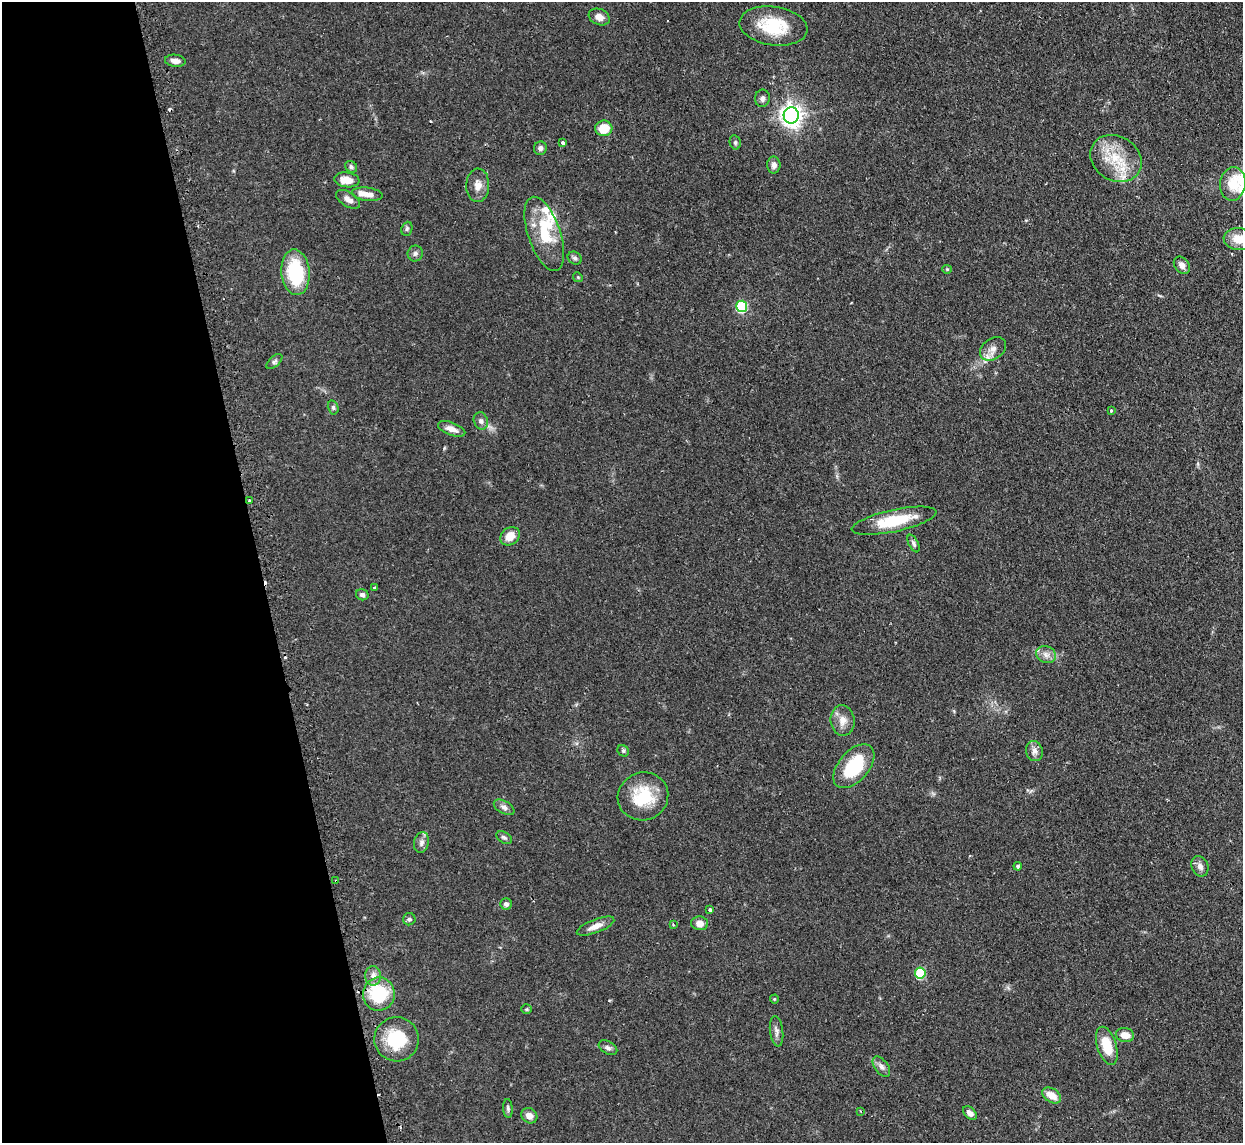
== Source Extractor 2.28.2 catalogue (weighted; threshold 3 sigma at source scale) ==
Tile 5 of 4 x 4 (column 1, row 2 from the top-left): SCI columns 34-1274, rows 2442-3582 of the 5029 x 5001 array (HDU 1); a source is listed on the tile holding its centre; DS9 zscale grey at full resolution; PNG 1245 x 1145 px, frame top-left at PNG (2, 2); each listed source drawn as its Kron ellipse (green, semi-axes under 4 px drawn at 4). Shown black and unused: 21% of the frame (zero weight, under 2 of 3 exposures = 4% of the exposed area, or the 3 px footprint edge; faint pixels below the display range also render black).
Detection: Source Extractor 2.28.2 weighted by HDU 2 'WHT'; one run over the whole footprint, this tile lists its part. Background 0.095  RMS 0.0059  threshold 0.0263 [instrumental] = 3 sigma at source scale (4.5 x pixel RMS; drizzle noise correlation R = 1.50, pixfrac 1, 0.05/0.05 arcsec/px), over >= 5 px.
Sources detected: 82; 4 cosmic-ray / hot-pixel residue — neither listed nor drawn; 5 inside a brighter listed object's ellipse — not listed separately; the other 73 listed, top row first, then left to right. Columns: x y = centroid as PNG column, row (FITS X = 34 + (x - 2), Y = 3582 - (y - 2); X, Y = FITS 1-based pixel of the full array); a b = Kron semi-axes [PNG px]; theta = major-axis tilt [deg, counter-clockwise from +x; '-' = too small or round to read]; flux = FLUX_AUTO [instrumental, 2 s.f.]
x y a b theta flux
599 17 11 8 -22 3.9
773 26 34 19 -8 24
175 61 10 6 -7 3
762 98 9 7 85 1.9
791 116 8 7 - 360
604 128 8 8 - 11
563 142 4 3 - 2.9
735 142 7 5 -76 1.1
540 148 7 6 - 1.6
1116 158 27 22 -32 20
774 165 8 6 -89 2.4
351 167 6 5 - 1.3
347 180 12 7 -7 7.4
1233 184 17 13 82 9.6
478 185 17 11 88 5.2
367 194 15 6 -6 4.1
348 199 13 7 -32 3.5
407 229 7 5 69 1.2
544 234 39 16 -71 23
1238 239 15 11 -7 7.7
415 253 8 7 - 1.6
575 258 7 6 - 1.4
1182 265 9 7 -55 2.9
947 269 4 4 - 0.62
295 272 23 14 -85 34
578 277 5 4 - 0.71
742 306 5 5 - 41
993 349 14 10 36 4.5
274 362 9 5 42 1.4
333 407 7 5 -75 1.1
1111 410 3 3 - 0.9
481 421 9 7 -72 2
452 429 14 6 -20 4.1
250 501 3 3 - 1.1
894 521 43 11 12 23
510 536 10 8 39 6.5
914 543 9 4 -63 1.4
375 588 3 2 - 0.55
362 595 6 5 - 1.5
1046 655 10 8 -23 3.1
843 720 15 12 -83 5.6
623 751 6 5 - 0.98
1034 751 10 8 -75 2.7
854 766 26 15 49 29
643 796 25 24 - 23
504 807 11 6 -29 2.2
504 838 8 5 -30 1.2
421 842 10 7 78 2.3
1018 866 4 4 - 0.76
1200 866 10 8 -67 2.8
336 881 3 3 - 1.4
506 904 6 5 - 1.5
710 910 4 3 - 0.82
409 919 6 6 - 1.1
700 923 8 7 - 3.8
673 925 3 2 - 0.79
596 926 20 6 21 4.3
920 973 5 5 - 29
373 976 10 8 90 3.4
379 994 16 16 - 31
774 999 4 4 - 0.59
527 1009 5 4 - 0.7
776 1031 15 6 -82 2.4
1125 1035 9 7 -10 5.2
397 1039 22 22 - 25
1107 1046 20 9 -72 14
608 1048 10 6 -30 1.8
881 1067 11 6 -52 2.5
1052 1095 10 7 -33 6.7
508 1108 9 4 -85 1.2
861 1111 4 2 - 0.53
970 1113 8 5 -42 2.7
529 1116 8 7 - 3.7
Overlapping masked pixels (flux is a lower limit): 1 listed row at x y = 336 881
Isophote crosses this tile's border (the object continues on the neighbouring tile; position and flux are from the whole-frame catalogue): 1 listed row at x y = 1238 239